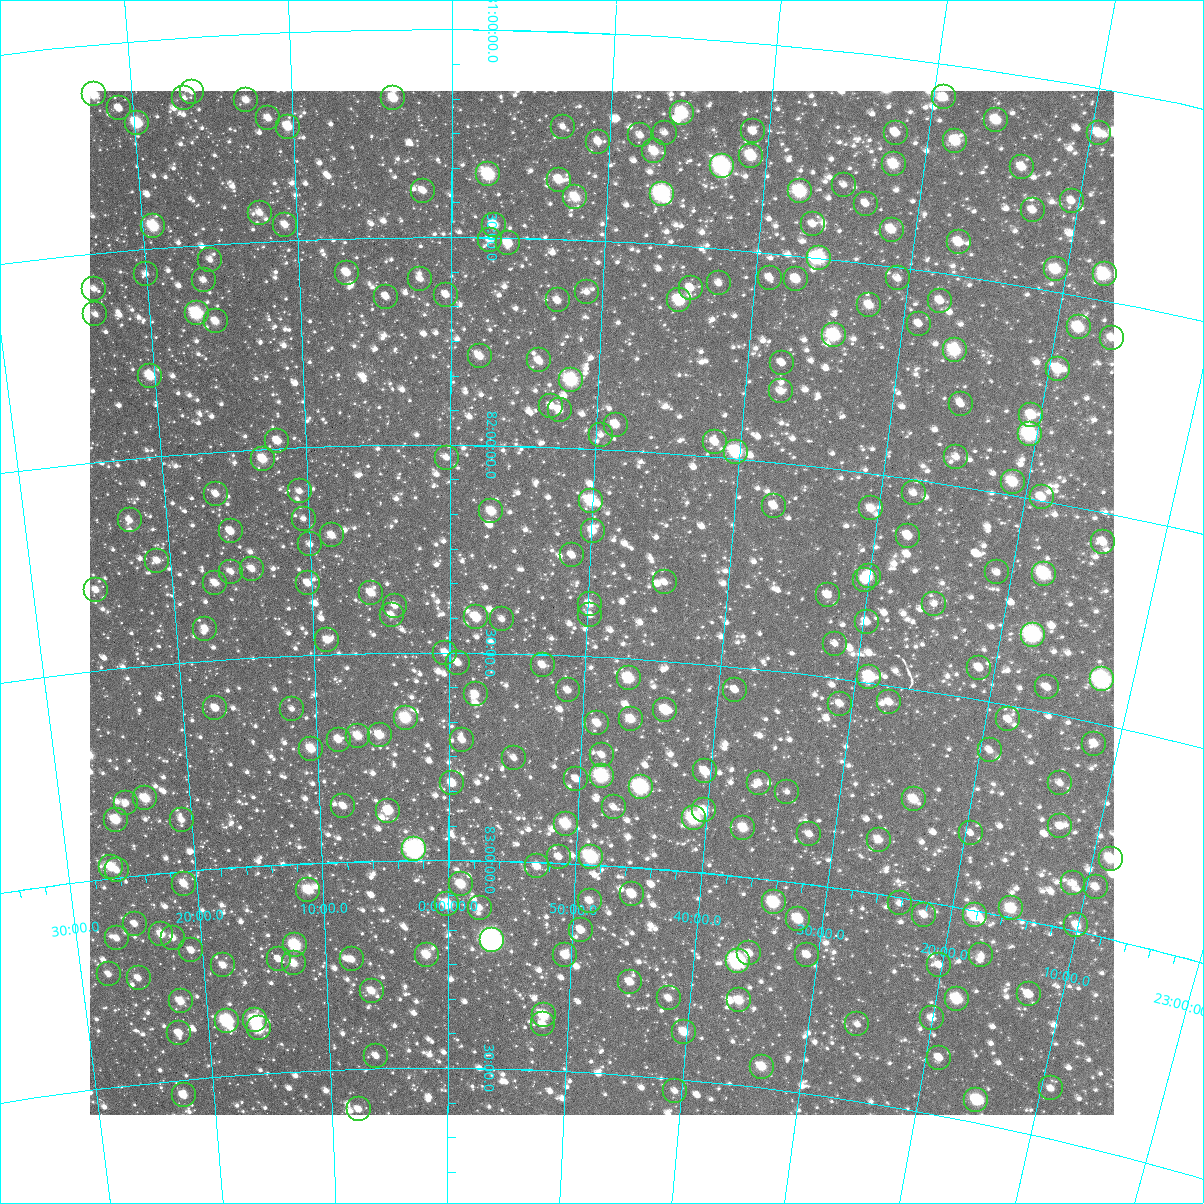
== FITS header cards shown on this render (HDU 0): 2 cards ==
NAXIS1  =                 1024
NAXIS2  =                 1024

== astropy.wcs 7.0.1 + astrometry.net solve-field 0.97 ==
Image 1024 x 1024 px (HDU 0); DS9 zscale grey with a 90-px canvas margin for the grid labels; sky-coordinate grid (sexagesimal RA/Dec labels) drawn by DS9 from the SOLVED WCS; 257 Tycho-2 reference stars matched to detected sources circled (green)
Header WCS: RA---TAN-SIP/DEC--TAN-SIP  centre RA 23:49:00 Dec +82:22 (357.25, +82.37 deg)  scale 8.67 arcsec/px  FOV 147.9' x 147.9'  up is +177 deg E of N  parity flipped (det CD > 0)
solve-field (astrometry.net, Tycho-2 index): VERIFIED the header's WCS against the Tycho-2 star catalogue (verified at 6 index scales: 10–257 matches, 0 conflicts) and refined it, rather than solving blind
Solved WCS: RA---TAN-SIP/DEC--TAN-SIP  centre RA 23:49:00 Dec +82:22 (357.25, +82.37 deg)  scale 8.67 arcsec/px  FOV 147.9' x 147.9'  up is +177 deg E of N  parity flipped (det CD > 0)
The solver's refit moves the header's centre by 0.55 arcsec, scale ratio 0.9999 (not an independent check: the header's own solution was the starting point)
Tycho-2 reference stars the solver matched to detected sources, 257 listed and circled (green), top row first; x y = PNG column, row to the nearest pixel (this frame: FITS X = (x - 90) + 1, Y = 1024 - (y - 91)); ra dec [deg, ICRS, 3 dp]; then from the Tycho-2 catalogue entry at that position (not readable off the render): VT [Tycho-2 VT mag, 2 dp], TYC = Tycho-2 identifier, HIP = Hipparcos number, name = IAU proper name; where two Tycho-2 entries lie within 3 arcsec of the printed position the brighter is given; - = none
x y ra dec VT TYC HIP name
192 92 4.062 +81.131 11.45 4504-1390-1 - -
94 94 5.586 +81.119 9.67 4504-1350-1 - -
944 97 352.341 +81.080 10.90 4614-1320-1 - -
184 98 4.186 +81.145 12.39 4504-1394-1 - -
393 98 0.914 +81.165 10.25 4504-1162-1 - -
246 100 3.217 +81.159 11.04 4504-1362-1 - -
119 108 5.213 +81.158 11.25 4504-1032-1 - -
682 113 356.379 +81.182 8.92 4614-1066-1 - -
268 118 2.886 +81.205 11.10 4504-964-1 - -
996 120 351.485 +81.116 9.94 4614-831-1 - -
137 123 4.953 +81.196 9.06 4504-746-1 - -
288 127 2.583 +81.227 10.05 4504-1447-1 - -
563 127 358.243 +81.229 12.41 4614-1016-1 - -
753 131 355.245 +81.213 11.28 4614-746-1 - -
665 133 356.635 +81.232 11.53 4614-1363-1 - -
896 133 353.015 +81.180 10.91 4614-1151-1 - -
1099 133 349.880 +81.106 10.27 4613-1192-1 - -
640 135 357.014 +81.241 11.53 4614-876-1 - -
955 141 352.068 +81.180 9.71 4614-1453-1 - -
598 142 357.675 +81.262 11.62 4614-1393-1 - -
654 151 356.781 +81.277 10.31 4614-751-1 - -
751 156 355.242 +81.271 9.44 4614-1110-1 - -
894 164 352.984 +81.255 9.83 4614-997-1 - -
722 166 355.692 +81.301 7.87 4614-1401-1 116974 -
1022 167 350.975 +81.218 10.54 4614-867-1 - -
488 174 359.414 +81.348 8.68 4614-1051-1 - -
559 180 358.279 +81.357 10.32 4614-785-1 - -
844 185 353.732 +81.318 11.90 4614-941-1 - -
423 191 0.454 +81.388 11.44 4504-1342-1 - -
800 191 354.419 +81.346 8.60 4614-1377-1 - -
662 194 356.622 +81.378 8.00 4614-1203-1 117249 -
575 197 358.004 +81.398 10.23 4614-776-1 - -
1072 201 350.108 +81.278 11.33 4614-978-1 - -
866 204 353.349 +81.358 11.69 4614-743-1 - -
1033 210 350.695 +81.316 11.05 4614-846-1 - -
260 213 3.092 +81.431 11.31 4504-1252-1 - -
813 224 354.157 +81.421 11.36 4614-752-1 - -
285 225 2.693 +81.463 11.09 4504-1519-1 - -
494 225 359.307 +81.470 10.10 4614-1036-1 - -
153 226 4.826 +81.447 9.25 4504-1084-1 - -
892 230 352.879 +81.412 10.13 4614-981-1 - -
490 240 359.364 +81.506 11.27 4614-684-1 - -
959 242 351.786 +81.420 10.56 4614-1034-1 - -
508 243 359.067 +81.513 10.38 4614-741-1 - -
819 258 353.995 +81.499 8.65 4614-1180-1 - -
210 260 3.943 +81.537 11.57 4504-1050-1 - -
1056 269 350.160 +81.447 10.01 4614-40-1 - -
347 273 1.716 +81.583 10.63 4504-850-1 - -
146 274 5.009 +81.560 11.60 4504-860-1 - -
1105 274 349.376 +81.437 9.21 4613-455-1 - -
770 278 354.768 +81.560 11.35 4614-787-1 - -
898 278 352.680 +81.527 11.40 4614-467-1 - -
420 279 0.506 +81.601 11.73 4504-1547-1 - -
796 279 354.335 +81.557 10.25 4614-579-1 - -
204 280 4.071 +81.585 11.50 4504-1564-1 - -
719 283 355.591 +81.583 11.35 4614-508-1 - -
691 288 356.050 +81.600 11.21 4614-648-1 - -
94 289 5.881 +81.585 11.52 4504-870-1 - -
587 292 357.755 +81.624 12.24 4614-320-1 - -
446 295 0.078 +81.639 11.61 4504-622-1 - -
386 297 1.075 +81.642 11.47 4504-236-1 - -
558 300 358.232 +81.647 10.98 4614-616-1 - -
679 300 356.220 +81.632 9.22 4614-64-1 - -
940 301 351.947 +81.565 11.18 4614-379-1 - -
869 305 353.088 +81.599 10.52 4614-224-1 - -
197 313 4.219 +81.664 8.76 4504-31-1 1347 -
95 314 5.900 +81.645 12.53 4504-246-1 - -
216 321 3.919 +81.686 10.60 4504-22-1 - -
919 324 352.240 +81.628 11.71 4614-250-1 - -
1079 327 349.633 +81.575 9.39 4613-112-1 - -
834 335 353.612 +81.681 8.67 4614-349-1 - -
1112 338 349.066 +81.585 11.00 4613-38-1 - -
955 350 351.592 +81.678 9.00 4614-122-1 115695 -
480 356 359.504 +81.786 10.97 4614-336-1 - -
539 360 358.507 +81.793 10.91 4614-550-1 - -
782 363 354.429 +81.760 11.43 4614-443-1 - -
1058 369 349.845 +81.682 9.87 4613-217-1 - -
150 376 5.076 +81.805 9.84 4504-310-1 - -
571 380 357.957 +81.837 8.67 4614-255-1 117670 -
781 391 354.402 +81.829 11.20 4614-673-1 - -
961 404 351.347 +81.805 12.04 4614-36-1 - -
551 406 358.274 +81.901 11.30 4614-668-1 - -
560 410 358.134 +81.911 10.94 4614-80-1 - -
1031 415 350.145 +81.803 10.10 4614-370-1 - -
616 425 357.163 +81.940 10.71 4614-111-1 - -
1030 434 350.118 +81.848 8.44 4614-23-1 - -
601 435 357.409 +81.966 11.80 4614-310-1 - -
277 441 2.983 +81.981 10.56 4504-147-1 - -
715 442 355.437 +81.965 11.19 4614-679-1 - -
736 452 355.064 +81.984 8.77 4614-2-1 - -
956 457 351.292 +81.932 11.46 4614-121-1 - -
447 458 0.060 +82.030 11.61 4504-170-1 - -
263 459 3.251 +82.023 9.95 4504-636-1 - -
1013 482 350.259 +81.969 9.87 4614-265-1 - -
300 491 2.635 +82.105 11.95 4504-340-1 - -
914 493 351.924 +82.033 11.38 4614-190-1 - -
216 494 4.103 +82.101 11.43 4504-628-1 - -
1042 497 349.726 +81.993 10.53 4613-549-1 - -
591 501 357.518 +82.126 9.20 4614-593-1 - -
774 506 354.317 +82.105 11.56 4614-395-1 - -
871 508 352.622 +82.084 10.90 4614-474-1 - -
491 511 359.269 +82.159 10.20 4614-213-1 - -
304 519 2.588 +82.171 12.37 4504-418-1 - -
130 520 5.646 +82.147 11.89 4504-186-1 - -
231 531 3.886 +82.193 10.73 4504-370-1 - -
593 531 357.467 +82.197 10.51 4614-510-1 - -
332 535 2.097 +82.214 10.91 4504-296-1 - -
908 536 351.917 +82.136 10.60 4614-180-1 - -
1103 542 348.530 +82.070 11.26 4613-301-1 - -
310 544 2.487 +82.234 11.87 4504-453-1 - -
572 555 357.811 +82.259 11.50 4614-345-1 - -
157 561 5.229 +82.250 11.38 4504-468-1 - -
252 569 3.546 +82.286 11.31 4504-253-1 - -
231 572 3.920 +82.290 11.59 4504-132-1 - -
997 572 350.266 +82.190 11.69 4614-451-1 - -
1044 574 349.439 +82.173 8.72 4613-123-1 - -
869 576 352.508 +82.247 10.33 4614-505-1 - -
865 580 352.556 +82.257 10.75 4614-119-1 - -
665 582 356.129 +82.311 11.98 4614-527-1 - -
215 583 4.228 +82.314 10.98 4504-162-1 - -
308 583 2.556 +82.327 11.69 4504-657-1 - -
96 590 6.365 +82.306 11.20 4504-318-1 - -
371 593 1.418 +82.354 10.51 4504-688-1 - -
828 595 353.190 +82.304 11.57 4614-196-1 - -
590 604 357.458 +82.374 10.88 4614-600-1 - -
934 604 351.278 +82.289 11.82 4614-339-1 - -
395 606 0.991 +82.386 11.50 4504-323-1 - -
392 615 1.056 +82.410 11.30 4504-568-1 - -
590 615 357.435 +82.401 11.63 4614-5-1 - -
476 617 359.512 +82.414 9.97 4614-466-1 - -
502 619 359.044 +82.418 11.64 4614-328-1 - -
867 622 352.431 +82.355 11.07 4614-453-1 - -
205 629 4.463 +82.422 11.52 4504-508-1 - -
1033 635 349.428 +82.321 7.65 4613-263-1 - -
327 640 2.241 +82.466 11.16 4504-538-1 - -
835 644 352.949 +82.418 12.01 4614-670-1 - -
445 653 0.077 +82.500 11.23 4615-558-1 - -
458 663 359.842 +82.524 11.07 4650-768-1 - -
543 665 358.271 +82.526 11.18 4650-1003-1 - -
979 668 350.283 +82.423 11.07 4614-556-1 - -
869 677 352.243 +82.486 9.32 4614-682-1 - -
629 678 356.669 +82.547 9.37 4650-409-1 - -
1102 679 348.040 +82.395 7.60 4613-533-1 114546 -
1047 687 348.992 +82.440 11.68 4613-557-1 - -
568 690 357.789 +82.584 11.11 4650-785-1 - -
735 690 354.685 +82.555 11.67 4650-36-1 - -
476 694 359.508 +82.600 11.12 4650-265-1 - -
889 702 351.812 +82.540 11.21 4650-47-1 - -
840 704 352.714 +82.560 11.29 4650-157-1 - -
215 708 4.382 +82.615 10.99 4615-1006-1 - -
292 709 2.948 +82.627 12.00 4615-68-1 - -
665 710 355.945 +82.618 9.90 4650-686-1 - -
406 718 0.821 +82.657 9.38 4615-78-1 - -
631 719 356.578 +82.645 10.45 4650-784-1 - -
1008 719 349.589 +82.533 11.84 4650-381-1 - -
597 723 357.207 +82.660 10.69 4650-211-1 - -
380 735 1.316 +82.697 10.57 4615-972-1 - -
358 736 1.726 +82.698 10.35 4615-290-1 - -
339 740 2.093 +82.706 10.92 4615-966-1 - -
462 740 359.746 +82.710 11.60 4650-329-1 - -
1094 744 347.937 +82.550 11.20 4650-336-1 - -
311 749 2.619 +82.725 10.11 4615-763-1 - -
990 750 349.823 +82.615 11.60 4650-136-1 - -
602 755 357.086 +82.735 11.53 4650-1248-1 - -
514 758 358.755 +82.751 11.67 4650-752-1 - -
705 771 355.101 +82.757 10.42 4650-199-1 - -
602 776 357.062 +82.786 8.54 4650-74-1 - -
576 779 357.553 +82.796 11.44 4650-89-1 - -
452 783 359.933 +82.814 10.41 4650-540-1 - -
759 783 354.061 +82.772 11.76 4650-51-1 - -
1060 783 348.413 +82.659 12.14 4650-965-1 - -
641 787 356.308 +82.807 7.90 4650-725-1 117166 -
787 792 353.504 +82.786 12.18 4650-619-1 - -
145 798 5.848 +82.817 9.92 4615-330-1 - -
914 799 351.087 +82.762 10.16 4650-477-1 - -
126 803 6.229 +82.823 12.11 4615-1048-1 - -
343 806 2.045 +82.866 11.02 4615-591-1 - -
614 807 356.802 +82.859 11.25 4650-501-1 - -
704 810 355.049 +82.851 10.07 4650-262-1 116788 -
388 811 1.175 +82.881 10.38 4615-28-1 - -
694 818 355.241 +82.872 8.47 4650-1536-1 - -
116 820 6.458 +82.861 9.70 4615-389-1 - -
182 820 5.189 +82.876 11.41 4615-278-1 - -
566 824 357.718 +82.905 9.58 4650-117-1 - -
1060 826 348.245 +82.762 11.69 4650-418-1 - -
743 828 354.265 +82.884 10.08 4650-1262-1 - -
971 833 349.901 +82.819 12.44 4650-300-1 - -
809 834 352.976 +82.880 11.50 4650-250-1 - -
879 840 351.627 +82.870 10.75 4650-570-1 - -
414 849 0.674 +82.973 7.30 4615-654-1 217 -
559 857 357.824 +82.985 11.41 4650-560-1 - -
591 857 357.186 +82.983 8.63 4650-32-1 117436 -
1111 859 347.163 +82.811 9.85 4650-52-1 - -
537 866 358.248 +83.011 10.89 4650-296-1 - -
111 867 6.648 +82.972 9.84 4615-927-1 - -
117 870 6.543 +82.982 11.42 4615-664-1 - -
1073 883 347.769 +82.889 11.57 4650-1071-1 - -
184 884 5.252 +83.030 10.76 4615-566-1 - -
461 884 359.747 +83.057 9.79 4650-597-1 - -
1096 887 347.319 +82.886 11.17 4650-516-1 - -
308 890 2.794 +83.064 9.74 4615-1141-1 - -
632 894 356.337 +83.065 10.80 4650-471-1 - -
590 901 357.172 +83.087 11.19 4650-1255-1 - -
774 902 353.508 +83.053 9.32 4650-125-1 - -
900 903 351.033 +83.014 11.83 4650-149-1 - -
447 904 0.019 +83.106 9.50 4615-214-1 - -
480 908 359.370 +83.113 11.69 4650-441-1 - -
1011 908 348.850 +82.979 9.70 4650-1181-1 - -
924 915 350.521 +83.031 10.98 4650-1177-1 - -
975 915 349.531 +83.011 9.77 4650-1027-1 - -
798 919 352.988 +83.086 9.71 4650-1108-1 - -
135 924 6.304 +83.115 11.31 4615-534-1 - -
1076 925 347.525 +82.984 11.43 4650-2072-1 - -
581 930 357.315 +83.159 10.76 4650-315-1 - -
161 934 5.792 +83.146 10.53 4615-1123-1 - -
117 938 6.698 +83.145 11.66 4615-743-1 - -
173 938 5.559 +83.157 11.62 4615-686-1 - -
492 940 359.116 +83.191 6.56 4650-2790-1 118027 -
295 945 3.112 +83.196 8.92 4615-802-1 - -
191 950 5.220 +83.191 11.29 4615-866-1 - -
749 953 353.885 +83.182 11.16 4650-891-1 - -
427 955 0.435 +83.227 10.21 4615-904-1 - -
565 955 357.606 +83.221 10.59 4650-1167-1 - -
807 955 352.713 +83.169 11.29 4650-247-1 - -
981 955 349.256 +83.102 12.03 4650-411-1 - -
279 959 3.462 +83.227 11.51 4615-1207-1 - -
352 959 1.974 +83.235 11.11 4615-599-1 - -
738 961 354.099 +83.204 7.62 4650-54-1 116496 -
294 963 3.156 +83.239 10.65 4615-1603-1 - -
223 965 4.598 +83.234 11.04 4615-687-1 - -
939 965 350.050 +83.144 11.52 4650-847-1 - -
109 974 6.943 +83.228 11.71 4615-1766-1 - -
139 978 6.345 +83.245 11.48 4615-1108-1 - -
630 982 356.256 +83.276 10.79 4650-228-1 - -
372 991 1.579 +83.312 10.65 4615-395-1 - -
1029 994 348.160 +83.172 11.04 4650-715-1 - -
669 998 355.431 +83.309 11.13 4650-1125-1 - -
957 999 349.568 +83.217 9.11 4650-803-1 - -
739 1000 353.981 +83.298 10.29 4650-1219-1 - -
181 1001 5.529 +83.311 10.35 4615-691-1 - -
544 1015 358.003 +83.368 9.55 4650-1086-1 - -
932 1018 350.007 +83.274 11.22 4650-2228-1 - -
255 1020 4.025 +83.370 8.85 4615-544-1 - -
227 1021 4.602 +83.368 8.37 4615-2138-1 1479 -
543 1024 358.013 +83.390 11.40 4650-1916-1 - -
857 1024 351.500 +83.318 11.64 4650-94-1 - -
259 1028 3.952 +83.391 9.14 4615-1176-1 - -
684 1032 355.055 +83.386 10.27 4650-1433-1 - -
179 1033 5.623 +83.387 10.61 4615-1806-1 - -
376 1056 1.511 +83.469 11.52 4615-1348-1 - -
939 1058 349.713 +83.364 11.14 4650-579-1 - -
762 1067 353.353 +83.449 10.07 4650-651-1 - -
1051 1088 347.298 +83.382 11.88 4650-676-1 - -
675 1091 355.134 +83.530 11.74 4650-874-1 - -
184 1095 5.651 +83.536 10.58 4615-1571-1 - -
976 1100 348.779 +83.447 9.80 4650-612-1 114786 -
359 1109 1.920 +83.596 11.52 4615-1727-1 - -